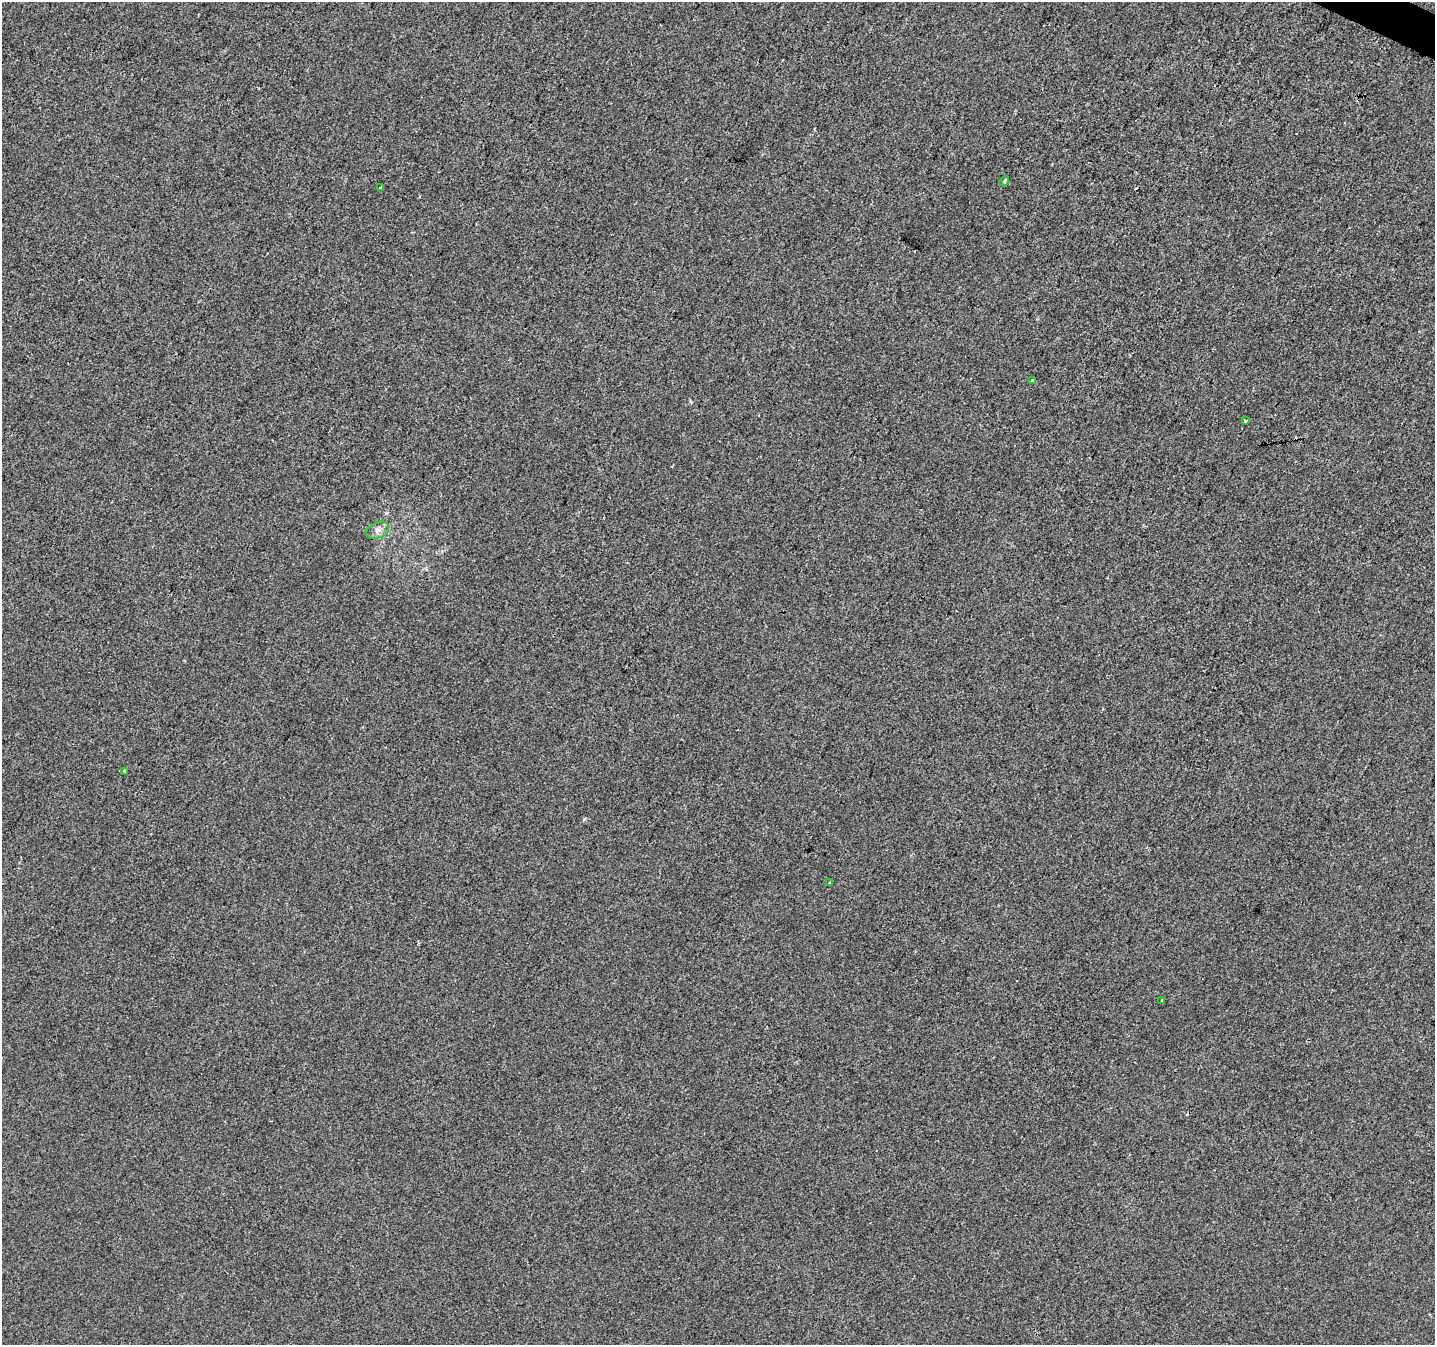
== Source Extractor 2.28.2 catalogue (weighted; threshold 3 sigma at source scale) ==
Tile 10 of 4 x 4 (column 2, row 3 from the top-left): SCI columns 1440-2872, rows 1611-2953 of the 5737 x 5840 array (HDU 1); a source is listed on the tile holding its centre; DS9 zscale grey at full resolution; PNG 1437 x 1347 px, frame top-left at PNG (2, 2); each listed source drawn as its Kron ellipse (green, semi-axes under 4 px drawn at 4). Shown black and unused: <1% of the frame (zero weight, under 2 of 3 exposures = <1% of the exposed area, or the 3 px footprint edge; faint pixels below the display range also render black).
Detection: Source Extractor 2.28.2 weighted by HDU 2 'WHT'; one run over the whole footprint, this tile lists its part. Background 2.04e-04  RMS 0.0056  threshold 0.0252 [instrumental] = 3 sigma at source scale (4.5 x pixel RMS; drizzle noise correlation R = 1.50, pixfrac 1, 0.0396/0.0396 arcsec/px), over >= 5 px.
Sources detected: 12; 4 cosmic-ray / hot-pixel residue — neither listed nor drawn; the other 8 listed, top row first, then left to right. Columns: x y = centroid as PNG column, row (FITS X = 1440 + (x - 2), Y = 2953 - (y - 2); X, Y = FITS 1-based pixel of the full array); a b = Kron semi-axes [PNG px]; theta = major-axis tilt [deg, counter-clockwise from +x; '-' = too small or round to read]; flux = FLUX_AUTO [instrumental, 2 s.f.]
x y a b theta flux
1004 181 5 4 - 0.85
381 188 3 3 - 1
1032 380 4 3 - 1.7
1245 421 3 3 - 1.6
378 530 12 8 24 3.1
125 771 4 3 - 5.9
829 883 3 3 - 0.78
1162 1000 3 3 - 3.9